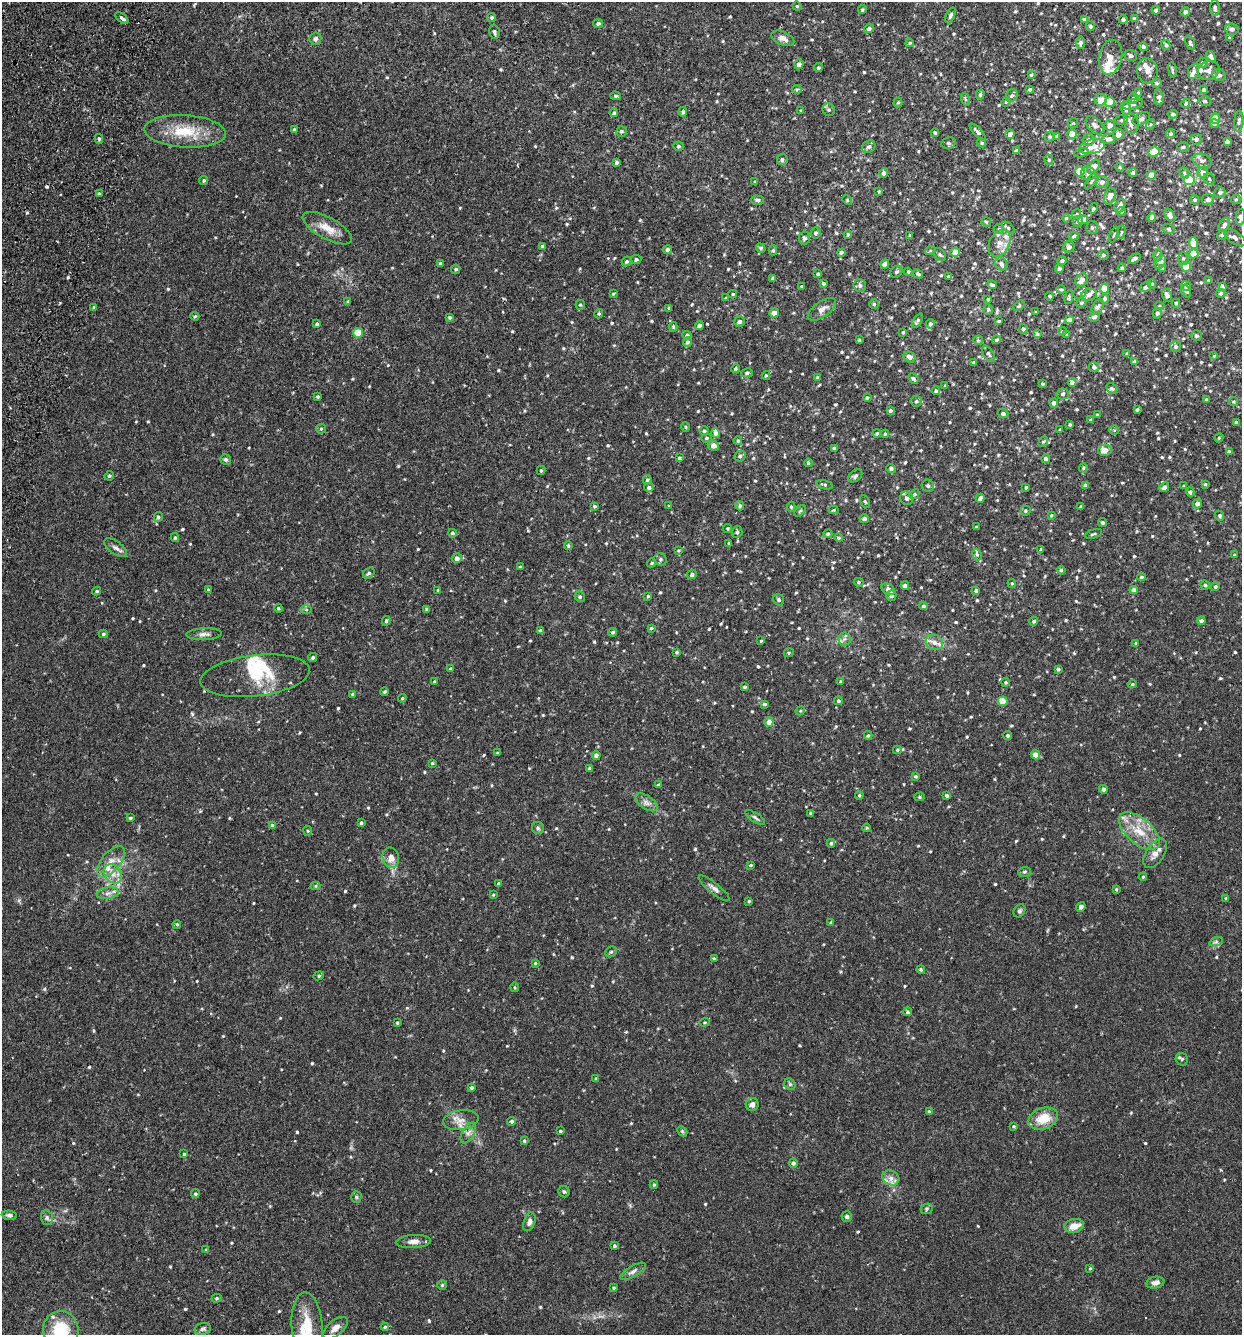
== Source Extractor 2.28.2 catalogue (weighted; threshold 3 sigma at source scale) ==
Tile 11 of 4 x 4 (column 3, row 3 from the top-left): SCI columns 2664-3903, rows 1354-2686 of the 5455 x 5375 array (HDU 1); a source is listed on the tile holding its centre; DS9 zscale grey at full resolution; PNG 1244 x 1337 px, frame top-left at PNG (2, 2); each listed source drawn as its Kron ellipse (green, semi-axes under 4 px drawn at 4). Shown black and unused: <1% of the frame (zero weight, under 2 of 3 exposures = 3% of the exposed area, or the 3 px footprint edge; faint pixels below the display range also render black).
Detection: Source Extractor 2.28.2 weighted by HDU 2 'WHT'; one run over the whole footprint, this tile lists its part. Background 0.0366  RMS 0.0047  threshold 0.0211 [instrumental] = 3 sigma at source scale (4.5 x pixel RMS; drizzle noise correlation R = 1.50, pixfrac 1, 0.05/0.05 arcsec/px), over >= 5 px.
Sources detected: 769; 1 inside a brighter object's white glare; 2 cosmic-ray / hot-pixel residue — neither listed nor drawn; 22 inside a brighter listed object's ellipse — not listed separately; of the other 744, all 500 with FLUX_AUTO >= 0.499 (the completeness limit of this list) listed and drawn (244 fainter detections not listed), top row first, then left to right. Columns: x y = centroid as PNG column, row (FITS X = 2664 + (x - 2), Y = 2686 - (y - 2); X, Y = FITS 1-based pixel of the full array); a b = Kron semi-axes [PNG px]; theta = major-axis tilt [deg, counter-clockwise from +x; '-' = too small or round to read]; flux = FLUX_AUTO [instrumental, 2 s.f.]
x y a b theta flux
797 6 5 4 - 0.56
1215 8 8 5 -89 1
862 10 4 4 - 0.66
1156 10 4 4 - 1.3
1185 12 5 4 - 1.6
950 15 8 4 66 0.98
492 17 4 4 - 0.74
122 18 8 4 -39 1.1
1134 18 4 4 - 0.69
1084 19 3 3 - 0.79
1123 20 4 4 - 0.86
598 24 5 4 - 0.86
1090 26 5 4 - 1.1
869 29 5 4 - 0.93
1232 29 6 5 - 1.5
494 32 7 5 -77 1
783 38 12 6 -22 2.8
1229 38 4 4 - 0.57
315 39 6 6 - 1.5
910 43 4 3 - 0.58
1080 43 6 4 -90 1.5
1190 43 8 4 -71 0.93
1166 45 5 4 - 0.81
1143 47 5 4 - 0.95
1131 56 6 5 - 1.4
1110 57 17 11 78 4.5
1211 57 6 4 -57 1.3
1203 63 5 5 - 0.97
799 64 5 4 - 1.8
818 68 4 4 - 0.75
1172 70 8 4 -80 0.71
1147 71 13 10 -76 3.6
1209 71 11 9 28 2.4
1194 72 7 5 80 1.4
1031 75 3 3 - 0.57
1219 75 7 5 -12 1.7
1156 83 5 4 - 0.68
797 89 5 4 - 0.63
1030 90 4 3 - 0.82
1204 90 4 3 - 1.4
1138 93 4 4 - 0.55
980 94 5 4 - 0.97
1012 95 7 5 55 1.1
615 96 5 4 - 0.65
1159 97 8 5 -83 1.6
1133 98 6 4 74 0.82
965 99 7 4 -72 0.59
1101 100 6 5 - 4.3
1205 101 6 5 - 0.79
898 102 5 4 - 0.53
1006 102 5 4 - 0.51
1110 102 5 5 - 12
1186 103 5 4 - 0.76
1133 104 10 5 13 0.97
1125 108 7 5 -78 1.9
829 110 6 6 - 0.94
801 111 4 3 - 0.6
683 112 5 4 - 0.82
614 113 4 3 - 0.85
1173 114 5 3 - 0.7
1141 119 9 5 28 1.4
1215 119 5 5 - 14
1122 120 6 5 - 0.69
1239 121 10 4 86 1.1
1073 123 5 5 - 0.54
1131 124 10 7 -79 2
1150 124 5 4 - 0.57
1214 124 4 4 - 1.6
1095 125 11 6 -46 2.1
1110 125 5 5 - 3
294 130 3 3 - 0.81
185 131 41 16 -3 16
622 131 5 5 - 0.78
977 132 10 4 -46 1.3
935 133 4 3 - 0.72
1010 134 4 4 - 1.5
1072 134 4 4 - 5.9
1118 134 5 5 - 2.6
1170 134 5 4 - 0.8
1057 136 3 3 - 0.86
1050 137 5 5 - 0.71
99 139 5 4 - 0.77
1109 139 6 5 - 1.8
1196 139 5 5 - 1.2
1089 140 6 5 - 1.7
1227 142 4 3 - 1.4
948 143 7 5 13 0.99
982 143 5 4 - 0.67
678 146 5 4 - 0.72
869 147 7 6 - 1.1
1092 147 13 7 12 4.9
1183 147 5 5 - 0.78
1016 151 4 4 - 1.5
1154 152 6 5 - 8.8
1082 153 7 4 15 0.86
782 160 5 5 - 0.93
1049 160 5 4 - 0.73
1202 161 10 6 -18 1.6
617 162 4 3 - 0.97
1094 167 8 5 52 3.2
1120 167 4 4 - 0.52
1080 172 5 5 - 13
1203 172 5 5 - 3
884 173 4 4 - 1.8
1088 173 7 7 - 1.7
1133 173 4 4 - 1
1184 173 6 4 -69 0.75
1151 175 4 4 - 4.6
1209 179 6 5 - 0.73
204 180 4 4 - 0.67
1189 180 5 5 - 30
1091 181 9 4 56 0.82
755 182 4 3 - 0.63
1102 182 6 6 - 1.6
879 191 3 3 - 0.5
1220 192 5 5 - 1.1
99 194 4 3 - 2.2
1110 196 8 5 66 2.6
1208 199 6 5 - 1.9
1236 199 5 5 - 0.6
758 200 6 4 -4 0.95
847 200 5 4 - 0.52
1195 200 5 4 - 0.69
1120 206 7 5 63 2.2
1093 208 5 4 - 0.57
1121 212 4 4 - 0.55
1077 214 5 4 - 0.5
1170 215 6 5 - 1.8
1152 217 4 4 - 2
1240 217 8 4 83 1.9
1066 218 4 4 - 0.54
1083 220 5 4 - 3.1
1078 221 5 5 - 0.94
986 222 5 4 - 0.59
1224 225 7 5 57 1.6
1092 227 6 6 - 1.1
327 228 27 10 -29 6.7
1008 228 7 4 -42 0.76
999 229 5 5 - 0.82
1169 229 6 5 - 0.88
1121 232 6 3 81 0.54
815 233 5 5 - 0.96
848 234 4 3 - 0.63
910 235 3 3 - 0.51
1114 235 8 3 67 0.52
1222 235 5 4 - 0.86
1074 236 5 4 - 0.69
804 238 6 5 - 1
1235 238 12 6 -34 1.9
999 243 14 10 63 4.5
1193 243 5 4 - 6.3
542 246 4 3 - 0.58
1069 247 5 5 - 1.5
761 248 5 4 - 0.68
667 249 5 4 - 1.4
773 250 5 4 - 0.69
930 251 5 3 - 0.52
841 252 4 3 - 1.1
955 252 4 4 - 4.5
940 254 7 5 -50 0.9
1194 254 5 4 - 8.3
1103 255 5 4 - 0.77
1158 255 6 4 82 0.78
1183 258 6 5 - 0.85
1134 259 7 3 35 1.2
636 260 5 5 - 1
626 261 5 4 - 0.86
1062 261 4 4 - 0.9
1160 262 7 5 62 2.8
441 264 4 4 - 1.5
885 264 4 4 - 3.1
1001 264 7 5 -53 1.4
1186 267 5 5 - 13
1122 268 4 4 - 0.71
456 269 4 4 - 0.84
1059 269 4 4 - 0.98
1162 269 4 3 - 0.83
896 272 7 5 45 0.85
908 272 4 4 - 0.51
818 274 3 3 - 0.72
918 274 5 4 - 0.88
948 276 4 3 - 0.68
773 278 4 3 - 1.1
1082 280 7 5 52 3.4
1208 280 4 3 - 0.51
823 283 3 3 - 0.93
1152 284 5 4 - 0.54
860 285 6 6 - 1.3
992 285 5 3 - 1
801 286 4 3 - 0.56
1186 286 5 4 - 1.1
1222 286 4 4 - 1.1
1145 287 6 4 34 1.2
1061 289 4 3 - 0.63
1104 289 5 4 - 9.5
1186 291 7 4 -60 0.76
1080 292 7 5 32 1.3
1221 293 4 4 - 0.98
613 294 4 3 - 0.51
733 294 4 3 - 0.59
1089 295 8 6 17 2.5
1167 295 6 4 -62 1.9
1050 296 4 3 - 0.79
1069 297 7 4 78 0.58
726 298 4 3 - 0.59
988 299 3 3 - 0.5
1105 299 5 4 - 0.92
348 302 4 4 - 0.78
1081 303 5 4 - 0.72
1176 303 4 4 - 0.68
874 304 4 4 - 0.67
580 305 5 4 - 0.66
1019 306 6 4 43 0.6
1159 306 5 4 - 0.55
94 307 4 3 - 0.54
1098 307 8 5 58 1.2
669 308 4 3 - 0.55
822 309 16 7 35 2.5
988 309 5 5 - 0.87
1036 312 3 3 - 0.51
774 313 5 4 - 3.1
1157 313 5 4 - 0.99
599 314 5 4 - 0.58
195 316 4 3 - 0.52
450 317 3 3 - 0.71
1094 317 6 4 29 1.2
1069 320 4 4 - 3.6
917 321 8 3 57 0.85
999 321 4 3 - 0.54
739 322 5 5 - 1
317 324 3 3 - 0.7
930 324 5 4 - 1.1
699 326 4 4 - 2
673 327 5 4 - 0.62
1023 329 5 4 - 0.85
1062 331 4 3 - 0.5
903 332 3 3 - 0.55
358 333 5 5 - 17
1037 334 4 3 - 0.98
687 335 5 4 - 0.67
1067 335 4 3 - 0.91
1196 336 5 5 - 0.88
859 340 3 3 - 0.58
978 340 5 5 - 0.57
996 340 4 4 - 0.76
687 342 5 4 - 1.2
1176 347 5 5 - 1.1
1127 353 4 3 - 0.69
988 354 9 5 -58 1.2
1214 356 4 4 - 0.56
909 357 6 5 - 2
1134 361 4 3 - 0.56
974 363 3 3 - 1
1094 367 5 5 - 1.5
735 369 4 4 - 0.65
747 373 6 4 11 1
766 375 4 3 - 0.63
818 378 4 4 - 0.85
913 379 6 4 -50 1.1
1072 382 4 4 - 1.6
1042 384 3 3 - 0.59
945 386 4 3 - 0.5
1112 388 6 5 - 0.91
936 391 4 4 - 0.76
1063 394 6 5 - 1.1
318 396 4 4 - 0.61
867 398 4 3 - 0.56
1206 400 3 3 - 1
916 401 6 5 - 0.85
1233 401 4 4 - 0.57
1054 403 5 4 - 1.6
1137 410 3 3 - 0.79
890 411 4 4 - 0.96
1003 413 5 4 - 1.3
1097 415 3 3 - 0.59
1091 420 3 3 - 0.91
1236 422 3 3 - 0.67
1070 424 3 3 - 0.61
685 427 5 4 - 0.61
321 429 5 4 - 0.61
1060 430 4 3 - 0.52
1114 430 4 4 - 0.58
704 431 5 4 - 1.1
716 433 5 4 - 1.7
877 433 4 4 - 0.74
885 434 4 3 - 0.54
706 438 5 4 - 0.77
1219 438 4 4 - 0.52
738 440 4 3 - 0.55
1043 442 5 4 - 0.6
713 445 6 5 - 2.8
834 448 3 3 - 0.73
1105 450 7 5 11 3.6
1229 452 4 3 - 0.96
740 456 6 5 - 1.1
679 458 4 3 - 0.68
226 459 5 5 - 0.88
1046 459 4 4 - 1.4
808 463 4 4 - 0.64
891 468 5 4 - 0.99
1083 468 4 4 - 0.65
541 470 4 3 - 0.59
109 476 5 4 - 0.92
855 476 8 5 37 1.1
647 480 4 3 - 0.62
1205 484 4 3 - 0.58
824 485 8 4 -15 0.81
1085 485 4 3 - 1.2
928 486 6 6 - 1.1
1184 486 4 3 - 0.56
649 487 5 4 - 1.3
1026 487 3 3 - 0.71
1164 487 5 4 - 1.4
1190 492 4 4 - 0.91
914 494 5 4 - 0.7
907 498 7 6 - 1.6
980 498 4 3 - 1.6
865 501 7 4 -62 0.61
1197 504 5 4 - 2.1
595 506 4 3 - 0.55
669 506 3 3 - 0.51
740 506 5 4 - 0.78
791 507 5 4 - 0.65
1081 507 3 3 - 0.57
834 510 5 4 - 0.5
800 511 7 4 44 0.57
1025 511 5 4 - 0.74
1051 515 4 3 - 0.55
1220 516 5 4 - 0.8
158 517 5 4 - 0.95
864 519 4 4 - 1.3
1102 523 4 4 - 0.94
976 527 3 2 - 0.51
728 528 4 4 - 0.63
737 532 6 5 - 0.89
452 533 4 4 - 0.86
828 534 5 4 - 0.7
1094 534 9 3 16 0.71
175 538 4 3 - 0.61
838 538 4 4 - 0.62
729 543 3 3 - 0.53
568 546 4 4 - 0.8
116 548 13 6 -37 1.9
1041 549 4 3 - 0.68
678 550 4 3 - 0.51
977 555 6 4 -67 0.74
1235 555 4 3 - 0.58
457 558 5 4 - 2.3
660 559 6 6 - 0.94
652 563 4 3 - 0.52
520 567 3 3 - 0.52
1061 570 4 4 - 0.73
369 573 6 4 41 0.88
692 575 5 4 - 1.2
1141 577 5 4 - 0.77
859 582 5 4 - 0.72
1012 583 4 4 - 0.5
1205 585 5 4 - 0.77
905 586 4 4 - 1.6
1215 586 4 4 - 0.8
888 589 7 5 -34 2.3
208 590 3 3 - 0.71
438 590 4 3 - 0.56
976 590 4 4 - 0.8
1134 590 4 4 - 2.8
97 591 4 3 - 0.59
648 596 4 4 - 0.51
891 596 5 5 - 1.3
580 597 5 5 - 0.86
779 600 6 5 - 0.86
923 606 4 4 - 0.84
278 608 4 4 - 0.76
427 609 4 4 - 0.68
306 610 6 4 -1 0.64
386 621 5 3 - 0.64
1034 621 4 4 - 0.86
1201 621 4 4 - 1.7
651 628 4 3 - 0.63
540 630 4 4 - 0.74
613 632 4 4 - 0.92
103 634 4 4 - 0.59
204 634 18 6 2 2.2
845 639 6 6 - 1.3
761 641 3 3 - 0.5
934 642 9 7 -27 2.5
1136 643 4 3 - 0.58
677 652 4 3 - 0.7
789 653 5 4 - 0.55
313 657 5 4 - 0.76
450 669 4 4 - 0.78
1058 669 4 3 - 0.86
255 676 55 20 7 20
434 682 3 3 - 0.56
840 682 4 3 - 0.55
1006 682 4 4 - 0.71
1132 684 4 4 - 0.66
745 687 3 3 - 0.75
384 692 4 4 - 0.57
353 694 3 3 - 0.98
402 698 4 4 - 0.54
838 701 4 4 - 0.83
1003 701 5 4 - 12
764 704 4 4 - 0.94
800 711 5 4 - 0.51
769 722 5 4 - 3.6
868 735 4 4 - 0.56
1008 735 4 4 - 0.72
897 750 4 4 - 0.57
498 753 3 3 - 0.64
596 755 4 4 - 1.8
1035 755 4 4 - 3.3
432 763 3 3 - 0.56
589 768 3 3 - 0.63
915 776 4 4 - 0.85
658 785 3 3 - 0.56
1103 789 4 4 - 1.6
859 795 4 3 - 0.62
947 795 4 3 - 1
919 797 5 4 - 0.71
646 802 13 6 -33 2.2
810 813 4 3 - 0.57
755 817 11 4 -33 1
130 818 3 3 - 0.62
361 823 3 3 - 0.81
272 826 4 4 - 1.9
538 828 6 6 - 0.87
867 828 4 3 - 0.55
308 831 5 4 - 0.53
1139 831 25 12 -41 11
831 843 4 4 - 0.66
1155 853 16 9 57 3.7
391 858 10 8 -78 3.3
111 862 19 9 50 4.8
751 865 4 3 - 0.53
1024 872 6 5 - 0.72
113 874 10 8 -49 4.2
1143 877 4 3 - 0.58
499 884 4 3 - 1.4
316 886 5 4 - 0.52
714 888 19 5 -38 2.2
1116 889 3 3 - 0.54
108 893 11 5 7 2
493 895 4 3 - 0.52
1226 899 4 3 - 0.77
749 901 4 3 - 0.52
1081 907 5 4 - 1.3
1019 911 7 5 57 0.88
831 922 4 4 - 0.76
177 924 4 3 - 0.55
1216 942 7 4 18 0.91
611 952 6 5 - 0.65
714 959 3 3 - 0.62
535 963 4 3 - 0.51
921 969 4 4 - 0.62
319 976 5 4 - 0.69
515 987 5 4 - 0.51
908 1012 4 4 - 0.84
704 1022 5 4 - 0.54
397 1023 4 3 - 0.68
1182 1059 6 6 - 1
596 1078 4 3 - 0.53
790 1084 6 5 - 0.72
471 1087 3 3 - 0.81
752 1105 6 6 - 2.1
929 1112 3 3 - 0.94
1043 1118 15 10 20 9.2
461 1120 18 10 8 4.2
512 1121 4 4 - 0.81
1014 1126 4 4 - 0.51
560 1131 3 3 - 0.68
682 1131 6 4 -45 0.59
468 1133 11 6 60 1.9
524 1141 3 3 - 0.6
184 1154 3 3 - 0.62
793 1163 5 4 - 1.2
891 1178 9 7 -28 2.1
654 1185 4 4 - 0.5
564 1192 6 5 - 0.99
195 1194 4 4 - 0.71
356 1197 5 5 - 0.73
927 1209 6 5 - 0.71
9 1215 7 4 -6 1.1
847 1216 5 5 - 1.3
47 1218 8 5 -75 1.2
529 1222 10 5 71 1.6
1074 1226 10 7 13 5.2
413 1242 17 6 4 2.8
614 1246 3 3 - 0.92
206 1250 4 4 - 0.51
1090 1268 4 3 - 0.51
633 1271 14 5 31 1.8
1155 1283 9 5 10 2
442 1285 4 4 - 0.62
614 1288 4 3 - 0.61
217 1298 5 4 - 0.65
307 1325 33 15 -86 16
385 1327 4 4 - 0.67
335 1328 15 7 39 2.8
203 1329 8 6 14 1
61 1330 19 17 -89 17
Isophote crosses this tile's border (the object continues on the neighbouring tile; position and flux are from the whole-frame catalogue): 4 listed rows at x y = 1156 10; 1240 217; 307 1325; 61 1330